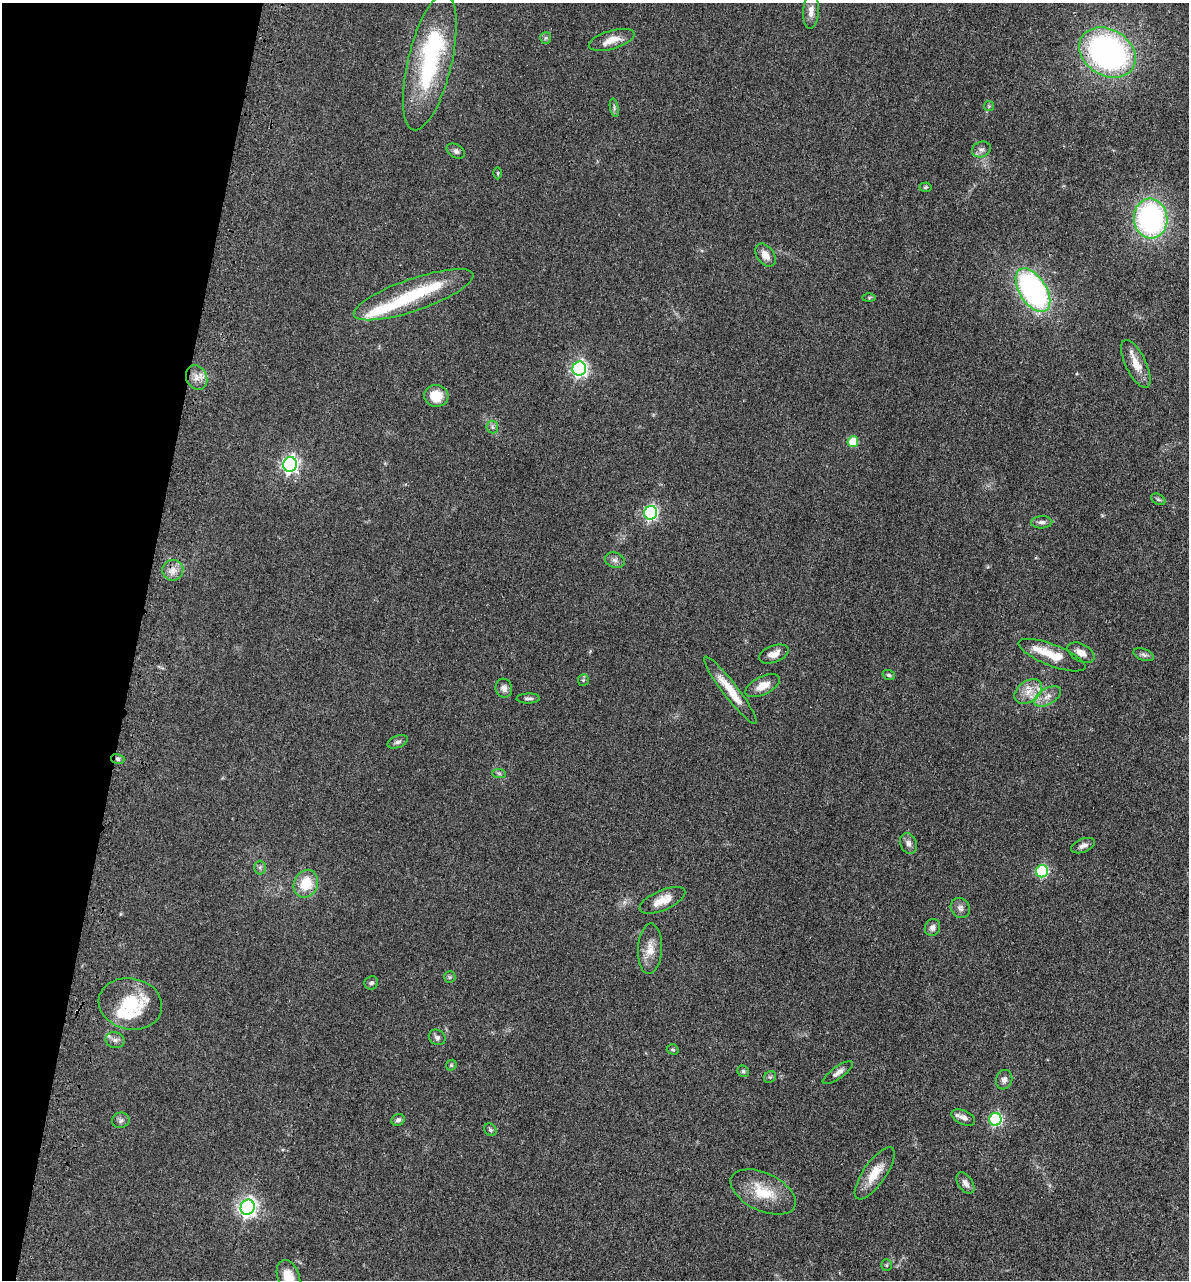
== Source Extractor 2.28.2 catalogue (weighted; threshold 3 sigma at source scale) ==
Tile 9 of 4 x 4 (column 1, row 3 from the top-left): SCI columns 323-1509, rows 1349-2626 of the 5276 x 5252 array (HDU 1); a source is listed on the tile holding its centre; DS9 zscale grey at full resolution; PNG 1191 x 1282 px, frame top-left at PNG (2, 3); each listed source drawn as its Kron ellipse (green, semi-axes under 4 px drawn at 4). Shown black and unused: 11% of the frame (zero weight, under 3 of 4 exposures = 6% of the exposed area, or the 3 px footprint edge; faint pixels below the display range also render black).
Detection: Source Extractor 2.28.2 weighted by HDU 2 'WHT'; one run over the whole footprint, this tile lists its part. Background 0.0401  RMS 0.0049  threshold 0.0219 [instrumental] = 3 sigma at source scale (4.5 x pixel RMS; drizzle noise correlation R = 1.50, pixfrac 1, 0.05/0.05 arcsec/px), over >= 5 px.
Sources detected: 81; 7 inside a brighter listed object's ellipse — not listed separately; the other 74 listed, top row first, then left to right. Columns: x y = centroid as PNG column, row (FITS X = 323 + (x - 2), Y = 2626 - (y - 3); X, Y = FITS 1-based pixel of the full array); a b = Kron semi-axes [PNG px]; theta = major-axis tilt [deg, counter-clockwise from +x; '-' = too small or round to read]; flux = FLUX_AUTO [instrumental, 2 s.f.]
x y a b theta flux
811 11 17 8 86 3.5
546 38 6 5 - 0.89
612 40 24 9 16 6.3
1107 52 30 23 -32 140
430 62 70 22 76 54
989 106 5 5 - 0.61
614 108 9 3 -78 0.96
981 149 10 7 22 1.9
456 151 10 6 -29 1.5
498 173 6 4 -90 0.63
925 187 6 4 5 0.8
1151 218 20 16 -84 100
765 255 13 8 -55 4
1033 290 24 13 -57 110
414 295 63 16 19 28
869 298 6 4 1 0.66
1136 364 26 10 -64 6.9
579 369 7 6 - 130
197 378 12 10 -63 4
436 396 12 11 - 7.9
492 427 6 5 - 1.1
853 442 5 5 - 13
290 464 7 7 - 150
1158 499 8 5 -29 0.88
651 513 7 6 - 94
1042 522 10 6 2 1.7
615 560 10 7 -17 1.9
173 570 10 10 - 3.6
1081 653 15 8 -29 3.9
774 654 15 8 20 4.1
1052 655 36 10 -21 12
1144 655 11 5 -20 1.4
889 675 6 4 -18 0.82
583 680 6 5 - 0.75
763 686 18 9 26 5.8
504 688 9 8 - 2.5
730 690 42 7 -52 11
1028 691 15 10 36 5.8
1048 696 15 8 32 3.6
528 698 11 5 2 1.4
398 742 10 6 20 1.5
118 759 7 5 -17 0.95
499 773 7 4 -2 0.83
908 844 11 8 -67 2.2
1083 846 12 6 21 2.1
260 867 7 6 - 1.1
1042 871 6 6 - 42
306 884 14 12 65 12
662 900 24 10 24 7
960 908 10 9 - 2
932 928 9 7 67 1.8
650 949 25 12 87 6.4
450 977 6 5 - 0.73
371 983 7 6 - 1.1
130 1004 32 25 -12 22
437 1037 9 7 -35 1.5
115 1040 9 8 - 2.1
673 1049 6 5 - 0.74
451 1065 6 5 - 0.63
743 1071 6 5 - 0.97
838 1073 18 6 35 2.5
770 1077 6 5 - 0.81
1004 1080 10 8 73 2
963 1118 13 6 -25 2.6
995 1119 6 6 - 60
121 1120 9 7 11 1.5
398 1120 7 5 28 1.3
490 1130 7 5 -47 0.87
875 1173 31 11 55 9.4
965 1183 12 7 -56 2.4
763 1192 35 19 -25 16
248 1207 8 7 - 200
886 1265 5 5 - 0.63
288 1277 17 11 -71 8.4
Overlapping masked pixels (flux is a lower limit): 1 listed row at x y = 118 759
Isophote crosses this tile's border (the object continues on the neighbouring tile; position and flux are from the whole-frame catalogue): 1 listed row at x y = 288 1277